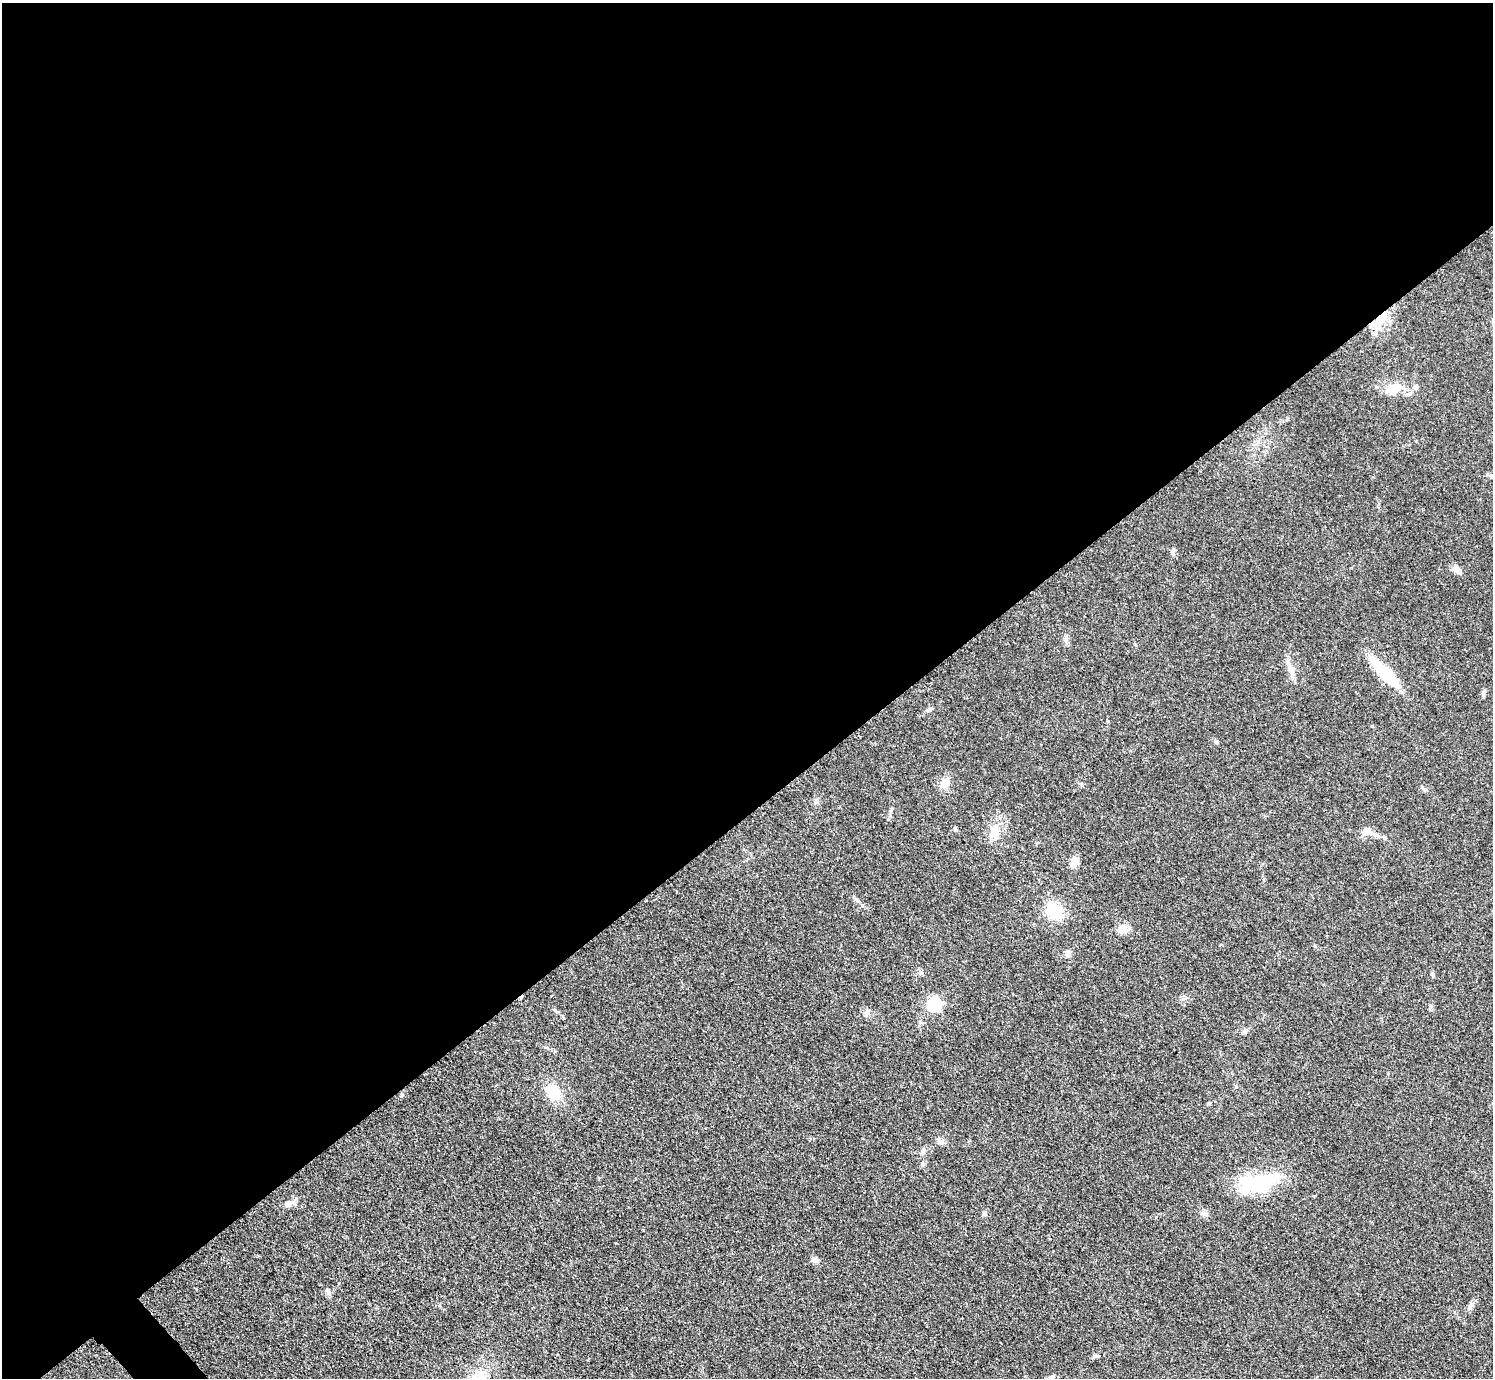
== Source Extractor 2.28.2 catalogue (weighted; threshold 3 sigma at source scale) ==
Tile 2 of 4 x 4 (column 2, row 1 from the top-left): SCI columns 1499-2989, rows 4439-5814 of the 5984 x 5981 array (HDU 1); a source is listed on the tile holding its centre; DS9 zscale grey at full resolution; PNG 1495 x 1380 px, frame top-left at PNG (2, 3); no overlay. Shown black and unused: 59% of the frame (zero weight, under 3 of 5 exposures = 1% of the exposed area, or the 3 px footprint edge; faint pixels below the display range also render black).
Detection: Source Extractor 2.28.2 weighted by HDU 2 'WHT'; one run over the whole footprint, this tile lists its part. Background 0.0959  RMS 0.0067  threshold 0.0301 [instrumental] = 3 sigma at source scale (4.5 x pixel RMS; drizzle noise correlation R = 1.50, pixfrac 1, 0.05/0.05 arcsec/px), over >= 5 px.
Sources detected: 38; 1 inside a brighter object's white glare — not listed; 1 inside a brighter listed object's ellipse — not listed separately; the other 36 listed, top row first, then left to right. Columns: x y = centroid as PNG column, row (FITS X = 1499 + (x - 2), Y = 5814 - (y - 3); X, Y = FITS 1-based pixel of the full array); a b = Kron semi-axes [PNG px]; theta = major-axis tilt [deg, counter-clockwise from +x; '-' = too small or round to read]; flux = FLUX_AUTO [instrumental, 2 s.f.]
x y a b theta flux
1383 316 13 9 52 8.5
1394 389 21 14 37 10
1173 550 7 5 24 1.3
1457 569 12 8 -41 3.8
1066 637 8 4 -83 1.6
1291 669 15 7 -71 5
1385 673 32 11 -45 35
1483 695 10 4 87 1.4
929 710 6 5 - 1.3
1216 742 6 5 - 1.1
945 783 11 9 40 6.2
955 829 6 4 -47 0.92
994 830 14 13 - 7.6
1367 832 16 12 18 5.4
1384 837 6 4 -19 0.96
1074 862 12 7 60 7.2
1054 911 15 13 -43 23
1121 930 12 9 73 4.3
1068 953 11 4 -85 1.7
921 973 7 4 0 1.2
1432 974 6 5 - 1.1
934 1005 6 6 - 94
867 1012 9 5 26 1.8
553 1093 17 12 -49 15
402 1095 5 4 - 0.88
941 1141 11 5 -41 2.1
923 1151 7 6 - 1.6
1255 1184 47 21 3 39
288 1204 9 7 22 3.3
984 1213 6 5 - 1.2
1204 1213 11 6 -22 2.4
814 1260 9 6 -15 2.2
328 1291 10 6 -68 2.2
1471 1305 7 5 57 1.7
1095 1356 6 5 - 1.2
1052 1377 6 4 1 1.2
Overlapping masked pixels (flux is a lower limit): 1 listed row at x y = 1383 316
Unlisted compact peaks at least as high as the median listed source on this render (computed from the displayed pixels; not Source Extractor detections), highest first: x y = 1372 726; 862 905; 856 899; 1287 418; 891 811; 815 802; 1431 1006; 1209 1103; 1183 999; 1425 789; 888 819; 1081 784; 922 1163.